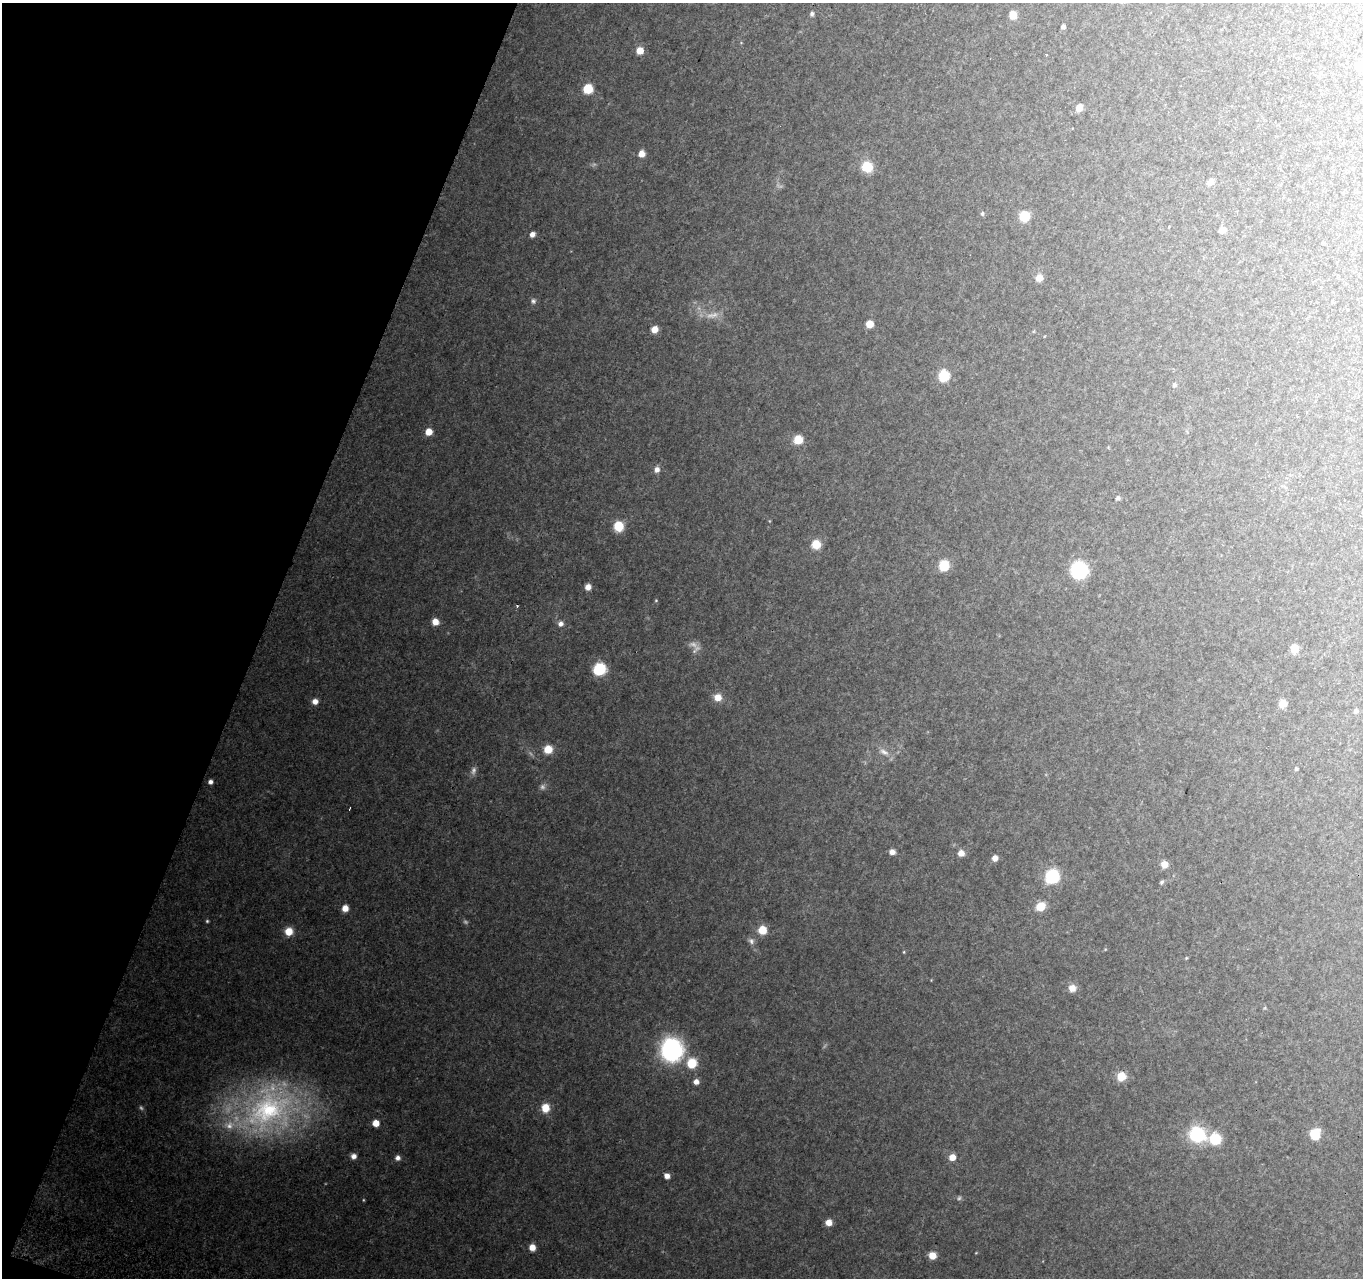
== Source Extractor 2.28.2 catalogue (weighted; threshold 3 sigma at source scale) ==
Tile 9 of 4 x 4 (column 1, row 3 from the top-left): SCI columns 27-1387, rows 1553-2828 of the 5501 x 5715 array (HDU 1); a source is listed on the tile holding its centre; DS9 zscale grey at full resolution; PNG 1365 x 1280 px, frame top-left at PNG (2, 3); no overlay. Shown black and unused: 19% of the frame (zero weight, under 2 of 3 exposures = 3% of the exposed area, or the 3 px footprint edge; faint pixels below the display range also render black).
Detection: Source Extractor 2.28.2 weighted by HDU 2 'WHT'; one run over the whole footprint, this tile lists its part. Background 0.176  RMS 0.013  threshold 0.0572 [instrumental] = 3 sigma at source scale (4.5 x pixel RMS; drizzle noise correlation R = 1.50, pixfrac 1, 0.0396/0.0396 arcsec/px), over >= 5 px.
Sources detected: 85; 8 too faint to see at this stretch — not listed; the other 77 listed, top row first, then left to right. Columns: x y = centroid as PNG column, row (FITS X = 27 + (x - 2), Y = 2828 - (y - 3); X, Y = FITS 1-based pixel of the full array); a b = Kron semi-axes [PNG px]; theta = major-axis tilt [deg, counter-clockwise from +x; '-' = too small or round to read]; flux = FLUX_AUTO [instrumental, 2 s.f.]
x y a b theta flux
812 14 6 5 - 2.6
1013 15 7 6 - 15
1063 27 5 4 - 3.7
640 51 6 6 - 16
1046 54 3 3 - 1.8
1360 64 7 7 - 8.5
588 89 6 6 - 47
1079 108 5 5 - 15
641 154 6 5 - 12
867 167 9 8 - 33
1211 182 7 5 52 6.2
982 213 6 4 87 1.9
1024 216 6 6 - 46
1222 230 6 5 - 8.7
532 234 6 5 - 5.6
1039 278 7 7 - 9.7
533 301 7 7 - 3
870 324 6 5 - 15
654 329 6 6 - 12
944 376 7 6 - 67
1174 385 5 5 - 2.4
429 432 6 5 - 15
798 440 7 6 - 28
657 470 7 6 - 5.7
1118 498 6 5 - 2.3
619 526 7 7 - 37
816 544 7 7 - 25
944 565 11 10 - 24
1079 570 9 9 - 180
588 587 5 5 - 8.9
656 600 4 4 - 1.1
517 606 3 3 - 1.5
435 622 6 6 - 12
561 624 6 6 - 5.3
1294 649 6 6 - 20
599 669 8 7 - 77
718 697 8 7 - 13
315 701 6 6 - 7.5
1283 704 7 7 - 13
1356 711 5 5 - 2.9
548 749 7 7 - 22
884 752 13 6 -27 6.2
1296 769 4 4 - 2.1
210 782 4 4 - 3.9
350 808 3 2 - 0.83
892 852 6 5 - 6.5
961 853 6 6 - 9.4
995 858 6 6 - 6.3
1164 864 6 6 - 11
1052 876 9 8 - 87
1162 882 6 4 52 2
1040 907 8 7 - 21
345 908 6 6 - 10
207 921 4 4 - 1.5
762 930 6 6 - 26
289 931 8 8 - 15
751 941 9 7 -62 4.2
904 952 5 3 - 0.98
1186 958 5 3 - 1.1
1072 988 8 8 - 8.9
671 1050 13 12 - 250
692 1063 8 8 - 32
1121 1076 8 8 - 20
696 1082 6 5 - 6.9
545 1108 8 7 - 18
268 1110 78 60 44 290
376 1123 6 6 - 13
1315 1134 8 7 - 40
1197 1135 12 11 - 88
1215 1139 9 8 - 43
354 1156 6 6 - 5.7
952 1157 6 6 - 11
398 1158 6 6 - 4.3
667 1176 5 5 - 6.9
829 1222 6 6 - 9.7
532 1247 6 6 - 10
932 1255 6 6 - 16
Isophote crosses this tile's border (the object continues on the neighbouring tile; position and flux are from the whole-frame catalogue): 1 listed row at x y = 1360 64